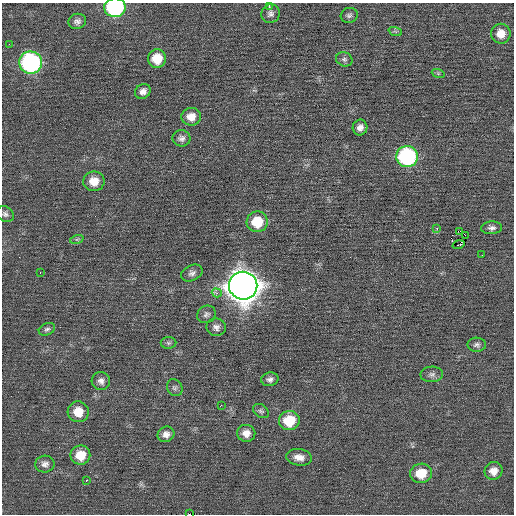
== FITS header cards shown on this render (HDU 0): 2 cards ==
NAXIS1  =                  512 / Axis length
NAXIS2  =                  512 / Axis length

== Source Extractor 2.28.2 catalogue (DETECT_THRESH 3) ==
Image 512 x 512 px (HDU 0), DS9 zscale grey, 1 PNG px = 1 image px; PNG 516 x 516 px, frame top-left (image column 1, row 512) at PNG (2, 3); each listed source drawn as its Kron ellipse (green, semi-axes under 4 px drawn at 4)
Background 0.0286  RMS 0.67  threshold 2.01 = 3 sigma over >= 5 px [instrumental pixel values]
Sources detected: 53; all 53 listed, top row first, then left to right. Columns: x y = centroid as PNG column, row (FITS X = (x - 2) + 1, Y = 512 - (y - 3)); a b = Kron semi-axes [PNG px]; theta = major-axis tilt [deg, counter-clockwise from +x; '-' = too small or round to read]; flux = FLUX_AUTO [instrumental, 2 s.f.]
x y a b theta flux
269 7 3 2 - 170
115 8 10 9 - 6300
270 14 9 9 - 180
349 15 8 7 - 130
77 21 9 7 17 180
395 31 7 4 -19 69
501 34 10 9 - 510
9 44 2 2 - 24
157 59 9 9 - 940
344 59 8 7 - 130
31 63 11 11 - 8600
438 73 6 4 -19 67
143 91 8 7 - 230
191 117 10 9 - 480
360 127 8 7 - 250
181 138 9 8 - 190
407 156 11 10 - 6400
94 181 10 10 - 620
5 214 9 7 -35 150
257 222 10 10 - 1300
437 228 3 2 - 300
492 228 10 6 3 180
460 231 3 2 - 810
465 235 3 2 - 550
77 239 7 4 18 73
459 245 6 2 17 83
482 255 2 2 - 26
40 272 2 2 - 34
192 273 11 7 25 190
243 286 14 14 - 77000
217 293 5 3 - 160
206 314 10 8 34 150
216 327 10 8 -10 210
47 329 8 6 25 120
168 343 8 6 0 100
477 345 9 7 -2 140
432 374 11 7 2 180
270 379 8 7 - 180
101 381 9 9 - 240
175 388 9 7 -56 130
221 405 3 2 - 83
261 411 9 6 -37 110
78 412 10 10 - 750
289 421 10 9 - 1300
246 433 9 8 - 360
166 434 8 7 - 260
80 455 10 9 - 840
299 457 13 8 -8 360
45 464 9 8 - 220
493 471 9 8 - 420
421 473 11 9 10 1000
86 480 3 2 - 110
189 514 2 2 - 1200
At the frame edge (FLAGS 8, measured only in part): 2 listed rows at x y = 115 8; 189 514